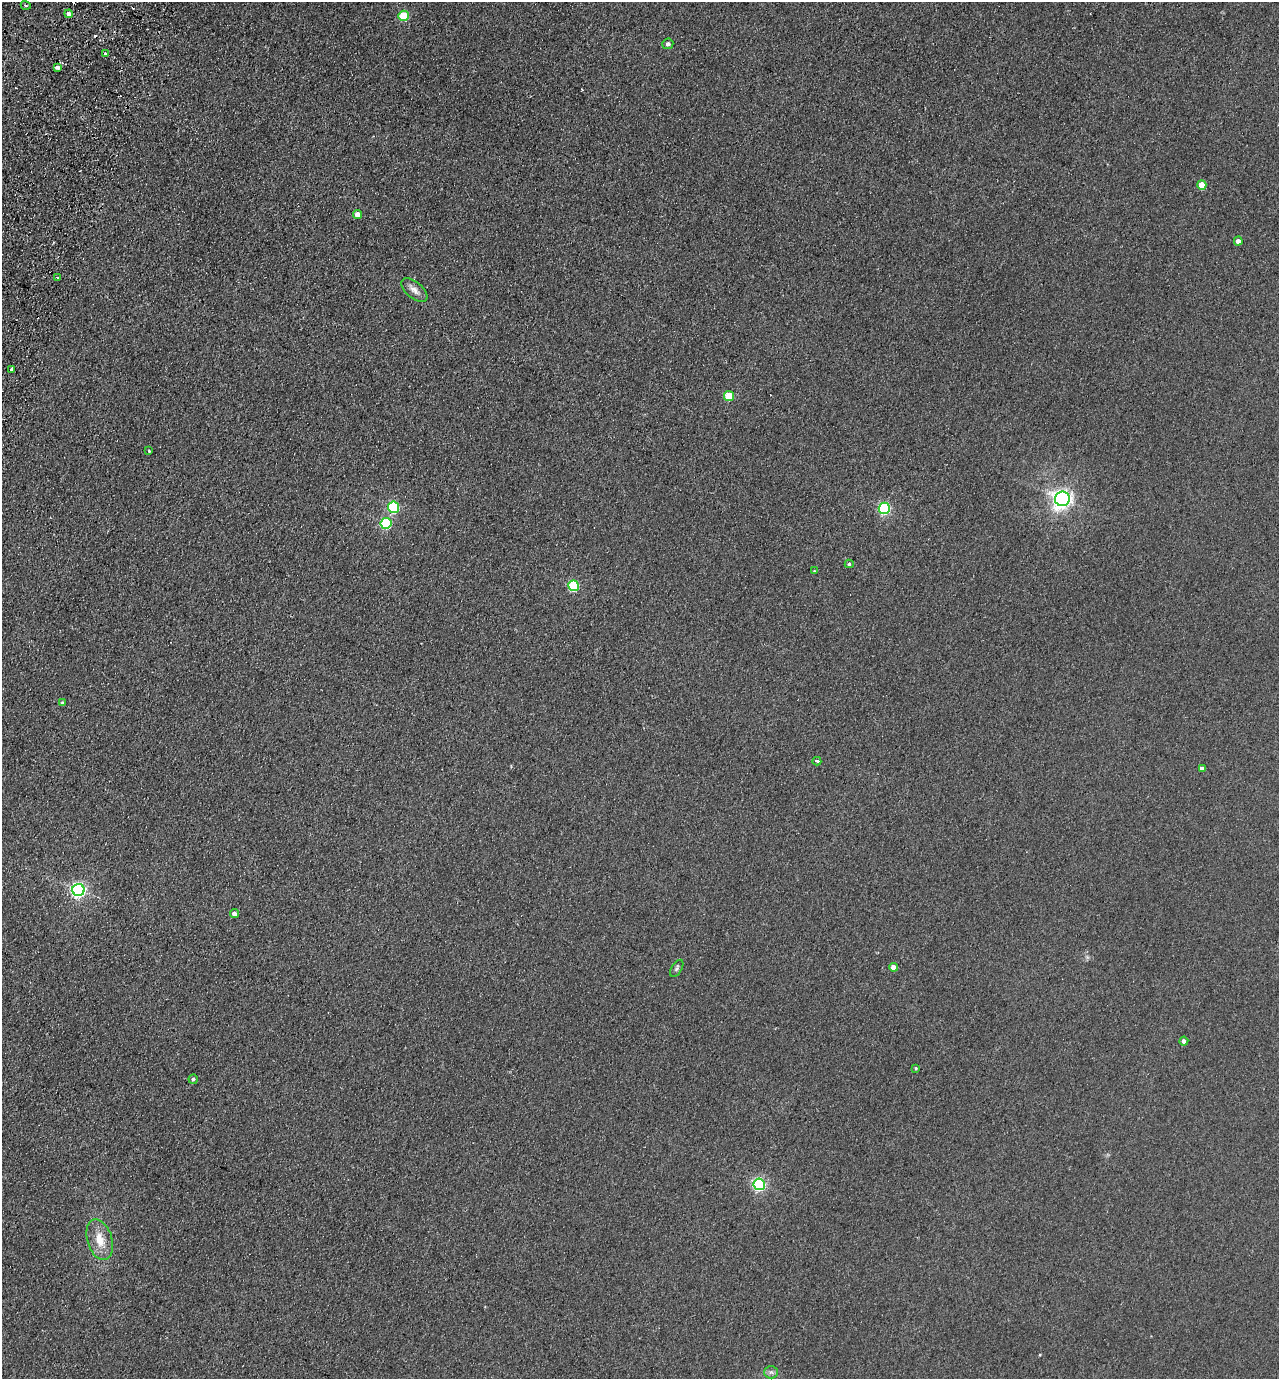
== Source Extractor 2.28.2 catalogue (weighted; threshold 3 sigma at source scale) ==
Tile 11 of 4 x 4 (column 3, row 3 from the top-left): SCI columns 2751-4027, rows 1403-2779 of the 5630 x 5558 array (HDU 1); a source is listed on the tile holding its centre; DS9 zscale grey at full resolution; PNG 1281 x 1381 px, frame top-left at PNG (2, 2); each listed source drawn as its Kron ellipse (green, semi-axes under 4 px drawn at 4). Shown black and unused: <1% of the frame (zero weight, under 2 of 3 exposures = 3% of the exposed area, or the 3 px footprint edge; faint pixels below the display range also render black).
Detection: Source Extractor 2.28.2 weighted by HDU 2 'WHT'; one run over the whole footprint, this tile lists its part. Background 0.116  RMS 0.012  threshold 0.0549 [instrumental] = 3 sigma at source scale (4.5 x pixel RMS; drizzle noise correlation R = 1.50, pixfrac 1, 0.05/0.05 arcsec/px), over >= 5 px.
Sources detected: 40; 6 cosmic-ray / hot-pixel residue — neither listed nor drawn; the other 34 listed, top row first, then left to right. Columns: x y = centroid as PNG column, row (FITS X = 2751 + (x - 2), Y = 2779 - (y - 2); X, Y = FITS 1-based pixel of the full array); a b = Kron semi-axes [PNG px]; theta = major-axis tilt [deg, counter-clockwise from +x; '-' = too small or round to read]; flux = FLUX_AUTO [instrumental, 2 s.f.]
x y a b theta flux
26 5 5 3 - 1.5
69 14 4 4 - 4.9
403 16 5 5 - 45
668 44 5 5 - 3.5
105 53 3 3 - 2.9
58 67 4 3 - 11
1202 185 4 4 - 19
357 215 4 4 - 11
1238 241 4 4 - 6.4
57 278 3 2 - 1.2
414 290 15 8 -40 7.8
11 369 3 3 - 3.2
729 396 5 5 - 37
149 451 4 2 - 0.99
1062 499 7 7 - 510
393 507 5 5 - 130
884 508 5 5 - 150
386 523 5 5 - 82
849 564 4 4 - 2.1
814 571 4 3 - 1.2
574 586 5 5 - 77
63 703 4 3 - 2
817 761 4 3 - 3.2
1202 769 4 4 - 5.2
78 890 6 6 - 320
234 914 4 4 - 5.4
893 967 4 4 - 8.2
677 968 9 5 59 2.7
1184 1041 4 4 - 4.4
916 1068 3 3 - 1.2
193 1079 4 4 - 2.1
759 1184 6 5 - 190
100 1240 21 12 -73 20
771 1372 7 6 - 3.3